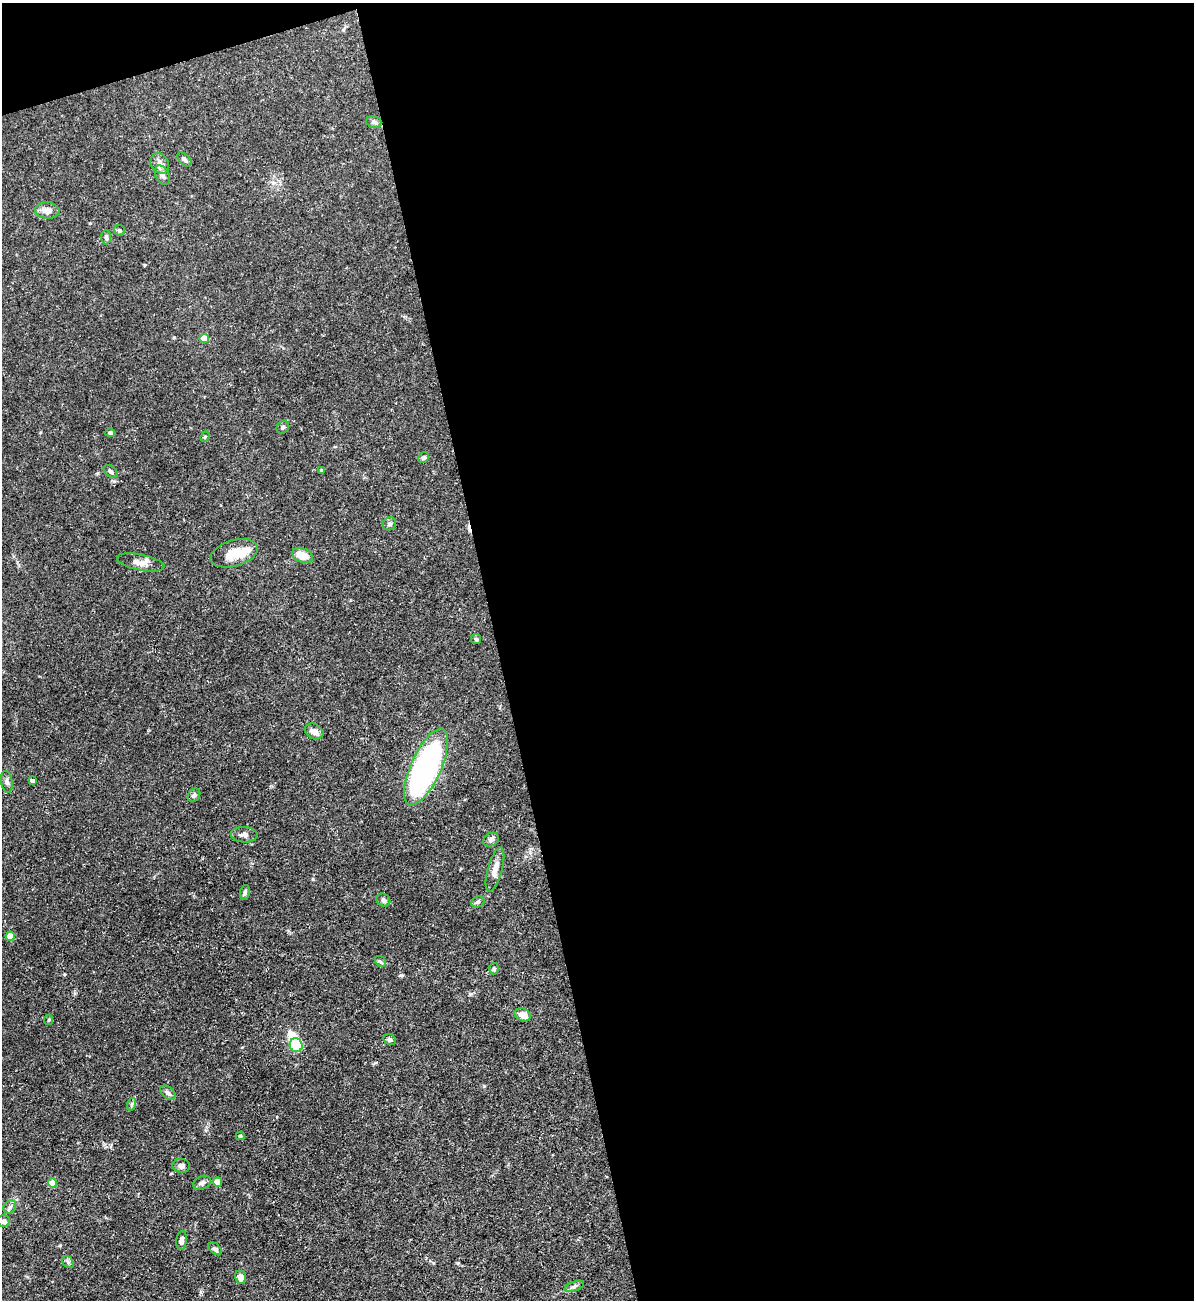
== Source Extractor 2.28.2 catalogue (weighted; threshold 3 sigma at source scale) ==
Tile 4 of 4 x 4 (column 4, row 1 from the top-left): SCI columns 3717-4908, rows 3894-5191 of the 5172 x 5191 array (HDU 1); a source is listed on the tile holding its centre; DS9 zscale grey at full resolution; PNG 1196 x 1302 px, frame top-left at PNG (2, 3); each listed source drawn as its Kron ellipse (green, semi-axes under 4 px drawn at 4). Shown black and unused: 60% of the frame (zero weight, under 3 of 5 exposures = <1% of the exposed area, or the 3 px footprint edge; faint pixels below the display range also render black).
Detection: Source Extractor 2.28.2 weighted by HDU 2 'WHT'; one run over the whole footprint, this tile lists its part. Background 0.0757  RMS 0.0041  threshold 0.0185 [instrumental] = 3 sigma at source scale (4.5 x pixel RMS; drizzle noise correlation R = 1.50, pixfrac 1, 0.05/0.05 arcsec/px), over >= 5 px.
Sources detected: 54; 1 inside a brighter object's white glare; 1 cosmic-ray / hot-pixel residue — neither listed nor drawn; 1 inside a brighter listed object's ellipse — not listed separately; the other 51 listed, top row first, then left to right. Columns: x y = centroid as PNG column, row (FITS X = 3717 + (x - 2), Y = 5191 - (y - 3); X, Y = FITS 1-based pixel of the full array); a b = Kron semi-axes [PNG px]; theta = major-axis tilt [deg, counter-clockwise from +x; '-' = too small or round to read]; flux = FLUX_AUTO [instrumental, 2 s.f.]
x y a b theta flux
374 122 8 5 -15 0.97
184 159 8 5 -46 0.99
160 163 11 8 -58 2.2
162 175 10 6 -63 1.9
47 210 12 8 -2 2.9
119 230 6 5 - 0.76
106 237 7 4 -88 0.91
204 338 4 4 - 6.8
283 427 6 5 - 0.83
110 433 5 4 - 0.9
205 437 5 4 - 0.54
424 457 6 5 - 0.87
321 470 4 3 - 0.52
111 472 8 5 -40 1.1
389 524 7 6 - 0.97
234 553 24 13 17 7.7
303 555 11 7 -21 5.7
141 562 24 8 -11 3.5
476 639 5 5 - 0.59
314 732 10 7 -30 2.5
426 767 41 15 65 120
32 780 4 3 - 1.3
7 782 11 6 -81 1.4
194 795 7 5 51 0.92
244 835 13 7 -1 2
491 840 8 6 33 1.3
495 869 23 7 74 3.6
245 892 7 5 78 1.1
383 900 7 6 - 0.9
478 902 7 5 22 0.78
10 936 4 4 - 6.3
380 961 6 4 -43 0.74
494 969 6 5 - 0.68
523 1015 8 6 -21 3.6
49 1020 5 4 - 0.47
390 1039 6 5 - 0.98
296 1045 7 6 - 14
168 1093 9 5 -40 1.3
132 1104 6 4 72 0.61
240 1136 4 4 - 0.92
181 1166 8 7 - 1.6
217 1182 4 4 - 7.2
52 1183 4 4 - 6.7
202 1183 9 6 25 1.3
10 1207 7 5 46 1
4 1221 6 6 - 1.6
181 1240 9 5 84 1.6
215 1249 8 5 -40 0.94
68 1262 6 5 - 0.87
240 1277 7 5 -70 2.1
574 1286 10 5 19 1
Isophote crosses this tile's border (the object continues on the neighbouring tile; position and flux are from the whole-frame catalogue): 1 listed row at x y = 4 1221
Unlisted compact peaks at least as high as the median listed source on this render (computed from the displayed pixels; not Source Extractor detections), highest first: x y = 484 1086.